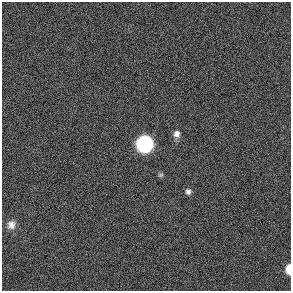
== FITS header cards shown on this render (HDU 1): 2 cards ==
NAXIS1  =                  289 / length of data axis 1
NAXIS2  =                  289 / length of data axis 2

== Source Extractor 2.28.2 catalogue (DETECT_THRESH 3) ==
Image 289 x 289 px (HDU 1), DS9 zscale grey, 1 PNG px = 1 image px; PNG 293 x 293 px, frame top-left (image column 1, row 289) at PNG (2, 2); no overlay
Background 0.0856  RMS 51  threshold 154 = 3 sigma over >= 5 px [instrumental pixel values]
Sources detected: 6; all 6 listed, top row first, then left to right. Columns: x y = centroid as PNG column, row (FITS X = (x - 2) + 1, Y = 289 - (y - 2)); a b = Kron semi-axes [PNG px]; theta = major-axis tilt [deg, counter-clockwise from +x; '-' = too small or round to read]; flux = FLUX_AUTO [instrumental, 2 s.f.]
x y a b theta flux
177 134 9 8 - 2.0e+04
144 144 9 8 - 1.3e+06
161 175 7 5 2 6.0e+03
188 191 7 7 - 1.2e+04
11 225 12 11 - 2.6e+04
289 269 8 4 89 6.6e+04
At the frame edge (FLAGS 8, measured only in part): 1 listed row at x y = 289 269